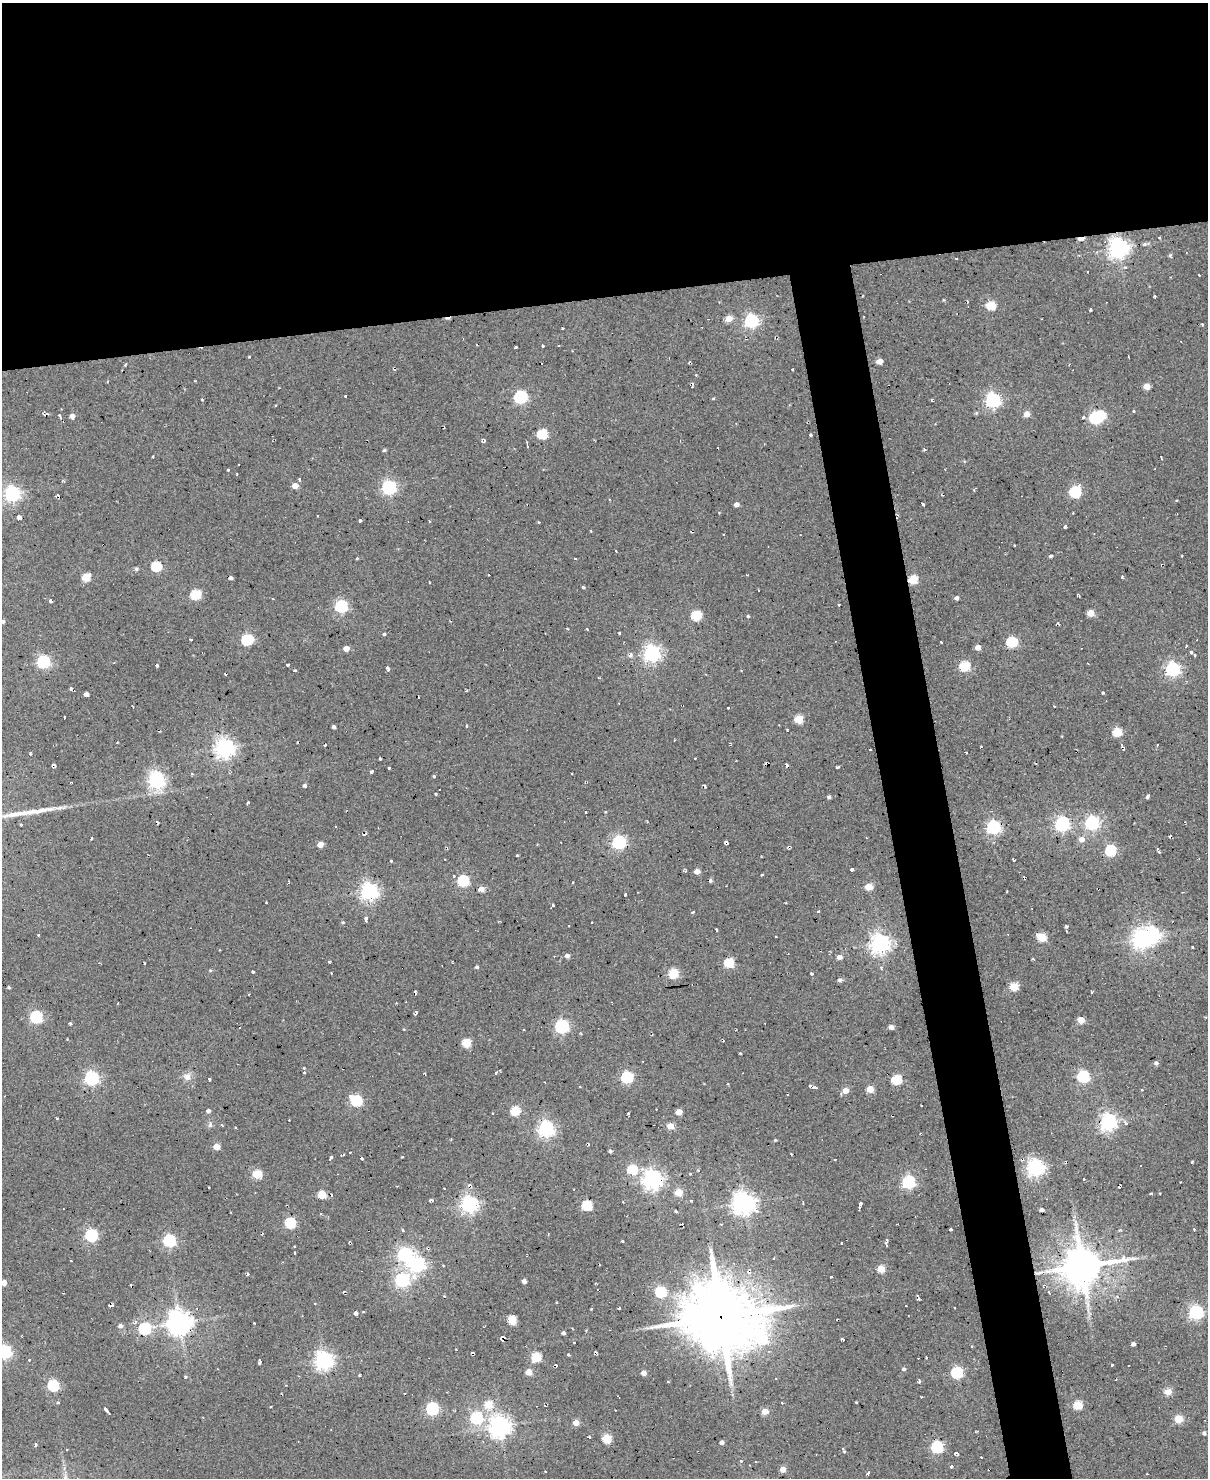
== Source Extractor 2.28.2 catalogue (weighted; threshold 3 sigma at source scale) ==
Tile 2 of 4 x 3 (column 2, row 1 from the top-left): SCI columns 1207-2412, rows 3195-4670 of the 4825 x 4803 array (HDU 1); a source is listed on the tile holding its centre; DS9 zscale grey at full resolution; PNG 1210 x 1480 px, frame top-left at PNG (2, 3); no overlay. Shown black and unused: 24% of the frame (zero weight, under 2 of 3 exposures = <1% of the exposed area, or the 3 px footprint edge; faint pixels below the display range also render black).
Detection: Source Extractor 2.28.2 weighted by HDU 2 'WHT'; one run over the whole footprint, this tile lists its part. Background 0.0779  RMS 0.12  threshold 0.537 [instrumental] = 3 sigma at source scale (4.5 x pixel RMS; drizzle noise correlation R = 1.50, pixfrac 1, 0.05/0.05 arcsec/px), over >= 5 px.
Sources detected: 340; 3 inside a brighter object's white glare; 17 cosmic-ray / hot-pixel residue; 1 long thin detection or spike segment (spike, bleed or trail) — not listed; the other 319 listed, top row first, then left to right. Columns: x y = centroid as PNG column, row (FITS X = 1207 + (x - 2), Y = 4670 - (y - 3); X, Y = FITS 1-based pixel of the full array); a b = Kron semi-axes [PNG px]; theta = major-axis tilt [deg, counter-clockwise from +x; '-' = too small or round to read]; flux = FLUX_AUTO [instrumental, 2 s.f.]
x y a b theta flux
1081 239 6 3 2 120
1144 244 5 5 - 27
1119 247 7 6 - 7100
956 258 3 2 - 7.5
991 305 5 5 - 560
1090 310 3 2 - 14
729 319 5 5 - 150
751 321 6 5 - 2500
1202 325 3 3 - 12
543 346 3 2 - 10
516 347 3 3 - 13
880 361 5 4 - 110
125 364 4 2 - 13
792 369 3 2 - 12
696 375 3 2 - 15
1147 386 5 4 - 190
345 396 3 2 - 9
520 397 6 5 - 1800
993 400 6 6 - 3100
276 405 2 2 - 11
1133 411 3 3 - 15
976 413 5 4 - 15
1027 414 4 4 - 140
60 416 5 3 - 37
72 416 4 4 - 61
1083 417 4 4 - 15
1095 418 6 5 - 1400
542 434 6 5 - 810
810 435 3 3 - 16
482 442 5 2 - 14
527 445 6 2 -77 18
925 449 4 3 - 16
228 470 3 3 - 24
299 479 3 3 - 18
295 486 5 4 - 120
389 487 6 6 - 2500
1075 492 6 5 - 1400
12 494 6 6 - 3500
1177 501 3 2 - 11
736 504 4 4 - 57
923 504 4 3 - 19
19 517 5 5 - 34
360 521 3 3 - 15
1065 527 3 3 - 21
691 532 4 2 - 15
616 551 3 2 - 6.8
1050 556 4 3 - 18
357 558 4 3 - 9.9
575 559 3 3 - 20
156 566 5 5 - 790
136 569 5 5 - 20
488 575 3 2 - 13
86 577 5 5 - 400
1122 577 4 3 - 15
231 578 4 4 - 29
913 579 5 5 - 570
429 582 3 2 - 12
196 595 5 5 - 780
956 598 4 4 - 32
50 600 5 3 - 14
341 606 6 5 - 1700
1091 613 5 4 - 190
696 615 5 5 - 760
748 616 4 3 - 18
3 621 4 4 - 23
587 629 3 2 - 11
384 634 4 4 - 15
191 639 3 2 - 10
247 640 6 5 - 1200
941 642 3 2 - 10
1012 642 5 5 - 950
978 647 4 4 - 100
346 649 4 4 - 91
1191 652 6 5 - 28
652 653 6 6 - 4400
630 655 5 5 - 30
44 662 6 5 - 1900
288 665 3 2 - 17
965 666 5 5 - 780
388 668 5 3 - 40
1173 669 6 6 - 2600
295 671 3 3 - 50
71 688 5 3 - 18
1103 693 4 3 - 13
86 694 4 4 - 45
728 708 3 3 - 22
64 718 3 2 - 15
799 719 5 5 - 390
466 726 4 2 - 8.9
334 727 3 3 - 31
1117 732 5 5 - 550
1062 736 3 2 - 9.4
117 742 3 2 - 13
325 745 3 2 - 10
981 746 3 2 - 10
1122 746 6 4 -82 22
225 748 7 6 - 6100
870 749 3 2 - 9.9
30 754 3 3 - 15
695 758 2 2 - 9.5
380 759 3 2 - 12
786 764 4 3 - 21
53 765 4 3 - 30
837 767 3 3 - 24
389 768 3 3 - 15
372 771 4 3 - 23
434 776 4 3 - 12
157 780 6 6 - 4000
305 786 4 4 - 24
705 786 3 2 - 17
436 794 3 3 - 27
829 797 4 4 - 24
1147 797 4 4 - 22
248 802 3 3 - 14
586 812 3 2 - 16
1092 823 6 6 - 2300
21 824 3 3 - 26
1062 824 6 5 - 2800
336 827 3 3 - 26
993 827 6 5 - 2500
363 835 3 2 - 10
1170 836 3 2 - 13
91 838 4 2 - 14
1082 839 5 5 - 90
619 842 6 6 - 2400
726 842 5 3 - 37
320 845 6 5 - 82
788 847 4 3 - 16
1110 851 5 5 - 1100
517 856 3 3 - 21
1014 860 3 2 - 10
391 861 3 3 - 11
852 869 4 3 - 28
697 871 5 4 - 83
762 875 3 2 - 15
454 876 3 3 - 15
710 880 4 4 - 21
463 881 6 5 - 1100
573 883 3 2 - 13
869 887 5 4 - 240
481 889 4 4 - 120
369 891 6 6 - 4700
625 895 3 2 - 12
266 902 3 2 - 8.2
553 905 3 3 - 15
692 912 4 3 - 12
366 919 5 3 - 33
569 926 3 2 - 8.5
1066 926 4 3 - 17
716 929 4 2 - 14
38 935 3 3 - 9
1042 937 6 5 - 450
1141 939 6 6 - 5300
880 943 7 6 - 6300
1193 947 3 2 - 20
567 956 5 5 - 37
839 957 5 4 - 78
329 961 4 2 - 12
729 963 5 5 - 610
477 967 4 4 - 20
253 972 3 2 - 14
674 973 5 5 - 680
811 973 3 3 - 20
840 980 5 4 - 32
1014 986 5 5 - 480
9 987 4 3 - 14
415 992 3 3 - 22
118 1003 3 2 - 7.7
416 1013 5 3 - 24
36 1017 6 5 - 1600
1081 1020 5 5 - 140
562 1026 6 6 - 2200
891 1027 4 4 - 58
581 1034 3 3 - 10
466 1043 5 5 - 460
740 1053 3 2 - 9.6
1156 1063 4 4 - 30
500 1070 3 3 - 11
496 1073 4 3 - 10
425 1074 4 2 - 11
1083 1076 6 5 - 1600
187 1077 10 10 - 71
627 1077 6 5 - 1300
92 1078 6 6 - 2700
209 1079 3 2 - 17
896 1079 5 5 - 710
728 1084 3 2 - 11
813 1087 9 3 -20 61
870 1089 5 4 - 220
845 1090 5 5 - 140
1142 1090 3 3 - 12
356 1100 6 5 - 1200
208 1111 4 4 - 33
515 1111 5 5 - 540
679 1112 5 4 - 150
492 1113 3 2 - 9.4
628 1114 3 2 - 16
57 1118 4 2 - 9.5
1108 1122 6 6 - 4300
1125 1123 8 4 -43 25
210 1124 7 5 71 28
222 1125 4 3 - 11
670 1126 5 4 - 200
546 1129 6 6 - 3900
775 1140 5 3 - 11
216 1147 4 4 - 160
610 1151 4 4 - 20
350 1152 2 2 - 7.6
331 1157 4 3 - 27
402 1157 2 2 - 11
361 1158 4 3 - 14
1192 1162 3 2 - 12
1141 1166 3 3 - 20
1035 1168 6 6 - 4700
632 1170 5 5 - 690
698 1170 4 3 - 12
257 1174 5 5 - 530
690 1174 4 3 - 11
1084 1179 3 2 - 14
653 1180 7 6 - 6100
908 1182 6 5 - 1900
678 1192 5 4 - 270
322 1195 5 4 - 410
431 1200 6 3 -24 20
691 1201 3 3 - 12
744 1203 8 7 - 9200
469 1204 6 6 - 4500
861 1204 5 4 - 37
587 1205 5 5 - 770
1042 1210 4 3 - 26
290 1223 5 5 - 890
951 1229 3 3 - 19
1194 1229 3 3 - 9.8
402 1230 4 3 - 15
1121 1231 5 3 - 13
548 1234 2 2 - 10
91 1235 6 6 - 1600
169 1241 6 5 - 1600
622 1241 3 2 - 11
887 1241 8 4 72 24
842 1243 3 2 - 15
294 1246 3 2 - 15
71 1260 3 2 - 7.5
417 1265 6 6 - 3100
1082 1266 13 12 - 34000
881 1269 5 5 - 310
414 1277 10 8 -76 73
831 1277 3 2 - 14
402 1280 6 6 - 2500
524 1281 4 4 - 47
4 1283 4 4 - 120
130 1285 3 2 - 9.2
661 1292 5 5 - 1000
444 1296 3 3 - 15
1117 1297 4 4 - 15
619 1308 3 2 - 11
954 1308 3 2 - 11
363 1311 3 2 - 9.6
1196 1312 6 5 - 2700
356 1313 4 4 - 27
721 1317 27 22 -21 78000
512 1320 5 5 - 480
179 1322 8 7 - 11000
254 1323 2 2 - 6.9
120 1326 5 5 - 42
145 1329 6 5 - 1500
563 1333 4 3 - 30
502 1338 6 4 85 26
842 1339 4 2 - 15
574 1342 3 2 - 11
1133 1344 4 4 - 33
456 1349 3 2 - 9.6
4 1352 6 6 - 2700
568 1355 4 3 - 15
536 1357 5 5 - 640
926 1357 3 2 - 15
29 1360 3 3 - 8.8
324 1360 6 6 - 5300
259 1362 3 3 - 43
556 1365 4 2 - 9.8
1112 1365 3 3 - 24
904 1369 5 4 - 22
529 1372 4 4 - 170
644 1373 4 4 - 75
957 1373 5 5 - 1200
359 1374 3 2 - 12
185 1377 4 3 - 14
668 1382 4 2 - 8.9
53 1385 5 5 - 1100
1168 1391 5 4 - 230
921 1397 2 2 - 9.2
58 1402 4 3 - 11
782 1402 3 2 - 18
856 1402 3 2 - 11
488 1405 5 5 - 320
1078 1405 5 5 - 430
432 1409 6 5 - 1700
615 1410 2 2 - 8.5
106 1411 7 3 -51 43
765 1412 5 4 - 160
476 1418 6 5 - 1500
1179 1419 5 4 - 390
576 1423 5 5 - 99
500 1426 7 7 - 7900
1204 1433 5 4 - 23
589 1437 3 2 - 14
606 1438 5 5 - 530
483 1441 3 3 - 13
722 1442 4 4 - 41
937 1447 5 5 - 1500
67 1450 3 3 - 12
843 1450 7 3 -53 20
957 1453 5 3 - 27
981 1457 3 2 - 7.9
741 1461 4 3 - 12
756 1462 3 2 - 16
951 1466 4 4 - 15
783 1469 5 5 - 80
868 1473 4 3 - 36
Overlapping masked pixels (flux is a lower limit): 4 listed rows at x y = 1081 239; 913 579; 1082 1266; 721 1317
Isophote crosses this tile's border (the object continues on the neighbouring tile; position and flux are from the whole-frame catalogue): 3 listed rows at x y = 12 494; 4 1283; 4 1352
Unlisted compact peaks at least as high as the median listed source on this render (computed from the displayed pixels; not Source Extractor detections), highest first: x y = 157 665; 384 450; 619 633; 249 357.